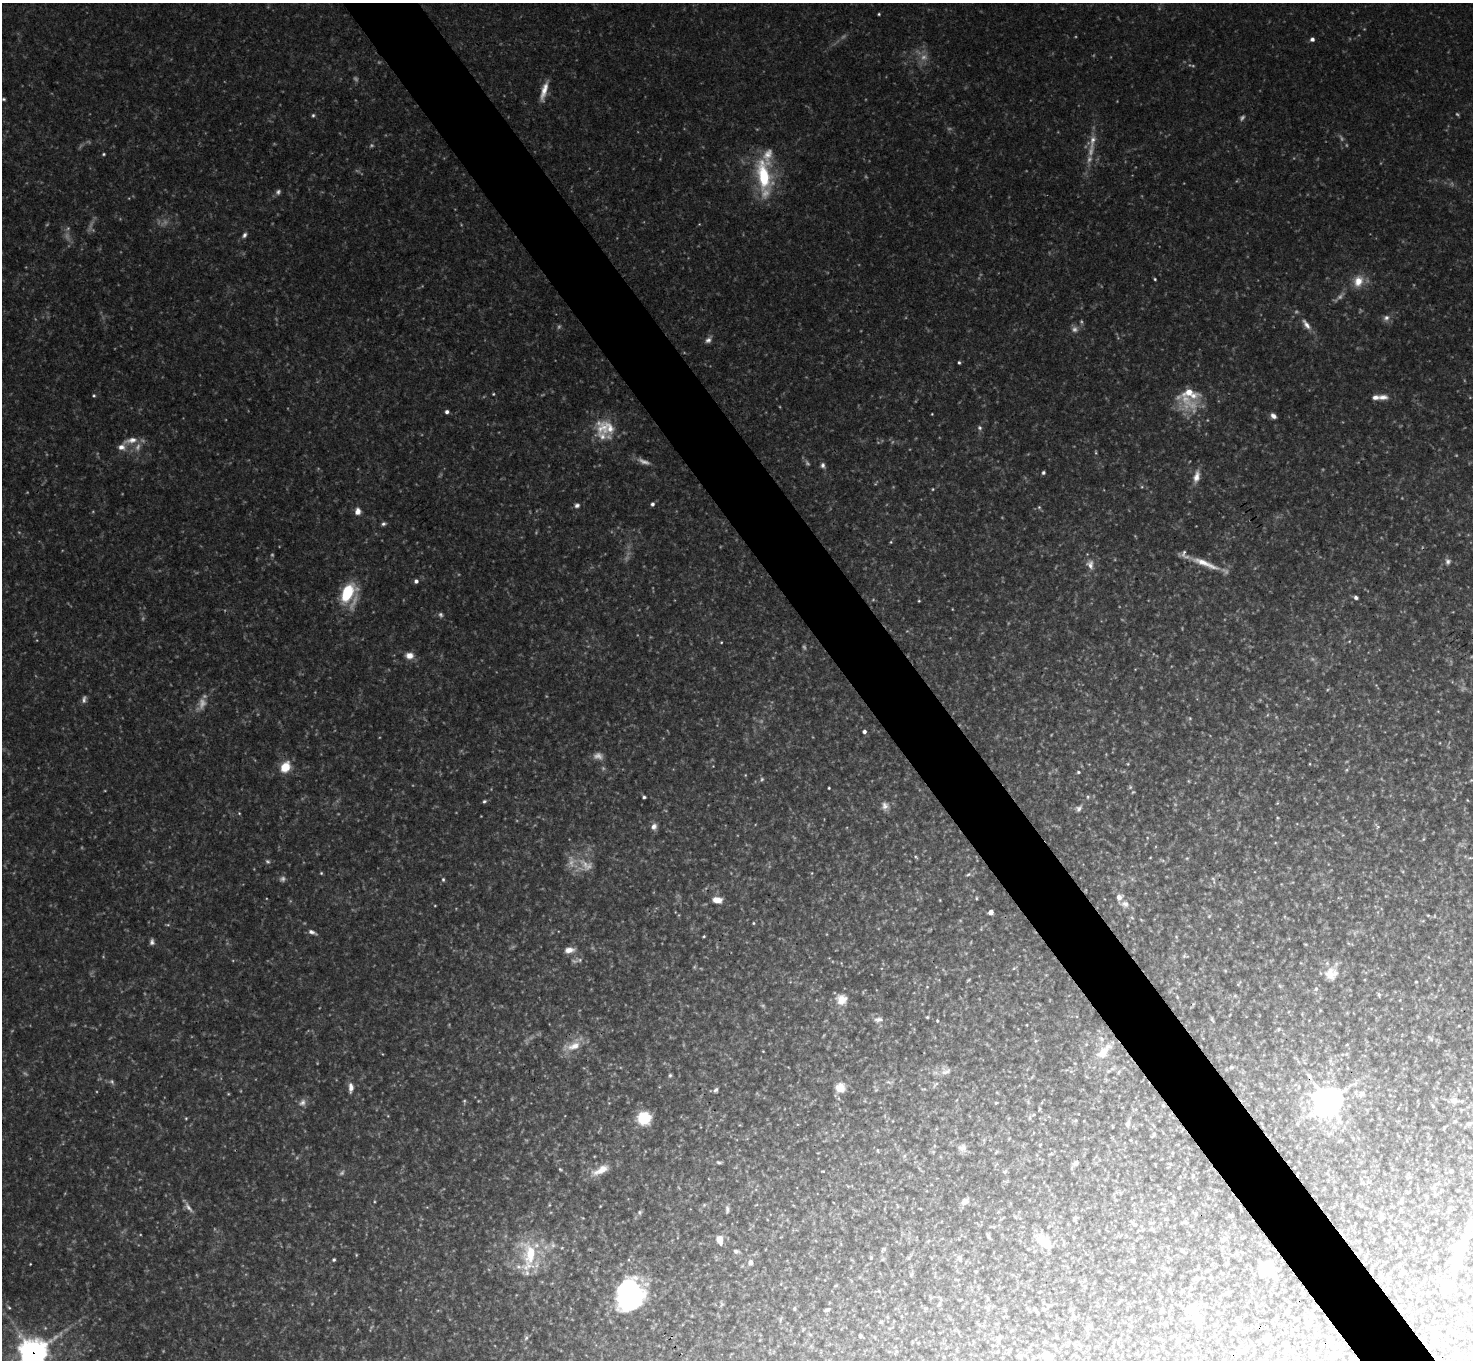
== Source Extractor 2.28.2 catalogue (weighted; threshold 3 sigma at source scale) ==
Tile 6 of 4 x 4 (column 2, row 2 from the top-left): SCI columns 1487-2957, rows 3034-4391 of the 5915 x 5917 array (HDU 1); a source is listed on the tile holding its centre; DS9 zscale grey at full resolution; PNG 1475 x 1362 px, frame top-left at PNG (2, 3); no overlay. Shown black and unused: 5% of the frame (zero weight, under 3 of 4 exposures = <1% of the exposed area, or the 3 px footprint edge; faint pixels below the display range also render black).
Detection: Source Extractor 2.28.2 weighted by HDU 2 'WHT'; one run over the whole footprint, this tile lists its part. Background 0.133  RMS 0.0052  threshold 0.0235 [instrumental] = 3 sigma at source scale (4.5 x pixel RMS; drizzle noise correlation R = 1.50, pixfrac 1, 0.05/0.05 arcsec/px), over >= 5 px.
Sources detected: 332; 72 too faint to see at this stretch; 2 inside a brighter object's white glare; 1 long thin detection or spike segment (spike, bleed or trail) — not listed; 11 inside a brighter listed object's ellipse — not listed separately; the other 246 listed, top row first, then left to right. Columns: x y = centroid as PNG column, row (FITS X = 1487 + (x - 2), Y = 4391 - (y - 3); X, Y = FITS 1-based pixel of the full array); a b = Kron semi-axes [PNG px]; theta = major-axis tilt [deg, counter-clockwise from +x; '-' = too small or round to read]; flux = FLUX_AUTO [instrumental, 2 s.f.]
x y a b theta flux
879 14 3 3 - 0.65
1312 39 5 5 - 2
544 91 26 7 75 6.6
4 99 5 4 - 0.84
313 115 6 4 74 0.89
1092 141 27 8 81 7.2
104 154 4 3 - 0.72
763 176 46 17 -82 39
278 192 8 6 55 1.6
244 235 8 6 53 1.7
1155 279 4 3 - 0.65
1358 281 14 11 73 8.6
1386 318 9 8 - 2.7
1306 324 18 7 -53 4.8
708 340 10 6 50 2.3
959 362 4 3 - 0.86
493 394 4 3 - 0.56
94 395 4 4 - 0.75
1383 397 15 8 -3 4.2
1189 398 34 29 -85 25
447 412 4 4 - 1.7
932 414 3 2 - 0.4
1273 416 8 6 -44 2.4
610 428 29 15 -49 11
980 428 7 6 - 1.3
131 440 23 8 14 5.5
823 465 8 6 -72 1.7
1043 472 4 4 - 1.1
1196 477 18 9 77 5.5
933 489 4 4 - 0.52
652 504 5 4 - 1.4
577 505 7 6 - 1.8
1039 507 6 5 - 0.82
358 511 9 8 - 3.6
384 524 7 5 14 1.3
1448 561 9 8 - 2.2
1205 563 42 7 -22 11
1090 564 14 10 -78 4.3
416 581 5 5 - 2
347 593 20 11 61 29
1356 597 5 4 - 1.5
919 601 4 3 - 0.51
1349 641 4 4 - 0.47
721 642 3 3 - 0.5
409 656 10 8 -2 4.9
1190 718 6 5 - 0.84
864 732 4 4 - 1.8
1128 764 4 4 - 0.55
1310 764 4 3 - 0.41
713 766 3 3 - 0.32
285 767 9 7 57 14
1078 772 4 3 - 0.78
745 775 5 3 - 0.46
1188 781 6 4 -89 0.57
829 788 3 3 - 0.58
644 797 4 3 - 1.1
1088 797 6 5 - 0.86
1467 800 4 3 - 0.4
484 801 6 4 33 0.92
1277 803 4 3 - 0.5
885 806 12 11 - 3.7
1079 808 10 7 52 2.2
239 813 4 3 - 0.48
1277 818 5 3 - 0.51
1377 826 10 5 -48 1.2
654 827 9 7 72 2.9
1423 839 6 4 70 0.67
1275 843 5 3 - 0.49
916 857 6 4 -30 0.76
1150 858 3 2 - 0.38
1187 858 5 4 - 0.61
1470 858 6 3 -17 0.66
321 873 4 4 - 0.66
812 873 5 3 - 0.5
968 874 8 4 21 1.1
443 879 6 5 - 1
1213 880 11 4 -76 1.2
976 898 5 3 - 0.58
717 900 9 6 -3 6.8
940 900 5 3 - 0.42
1125 904 12 9 -13 3.6
991 912 5 4 - 3.6
1428 915 5 3 - 0.58
1209 916 6 4 45 0.7
1132 918 6 3 -20 0.68
753 923 4 4 - 0.64
312 932 11 5 -23 2.1
704 936 3 2 - 0.6
152 942 7 5 85 1.7
1305 944 5 3 - 0.45
569 950 13 7 10 4.6
1184 956 6 4 46 0.91
574 961 11 8 7 2.3
1014 968 6 4 44 0.69
1225 970 6 3 -20 0.55
1331 974 20 19 - 10
1416 982 3 3 - 0.52
1280 986 6 4 -45 0.75
927 987 4 4 - 0.44
1316 989 7 6 - 1.5
1235 995 6 4 19 0.69
1379 995 7 5 -61 1.1
1177 997 7 4 -47 0.75
841 999 15 14 - 8.1
1320 1010 5 3 - 0.47
927 1017 5 4 - 0.7
878 1019 15 9 1 3.7
1212 1020 8 4 -63 0.82
937 1021 4 4 - 0.77
1278 1029 6 5 - 0.84
1431 1039 9 6 -45 1.4
1035 1041 6 4 71 0.76
1347 1044 5 3 - 0.51
573 1046 28 13 21 11
763 1051 3 2 - 0.37
1102 1053 25 13 41 13
1330 1060 7 4 -73 1.2
1231 1067 6 5 - 1.1
945 1071 16 11 13 4.6
1108 1071 7 5 18 1.2
1119 1072 7 5 60 1
670 1075 6 4 74 0.94
1032 1077 8 3 45 0.75
889 1082 10 5 -18 1.3
935 1084 12 4 48 1.3
351 1087 13 6 -90 3.6
840 1088 12 12 - 7.2
716 1090 6 5 - 1.3
1362 1093 10 7 -23 2.3
1454 1100 10 9 - 3.7
1327 1102 10 10 - 750
302 1103 12 10 35 3.2
609 1103 4 4 - 0.41
996 1103 4 4 - 0.65
1163 1105 5 5 - 0.85
1433 1106 6 3 -71 0.62
1034 1114 6 4 18 0.98
186 1118 4 4 - 0.57
644 1118 11 11 - 25
1075 1120 6 4 21 0.75
1455 1121 5 4 - 0.64
1128 1123 8 6 80 2.1
1445 1127 6 3 69 0.54
1154 1134 8 4 60 1.1
1131 1140 5 3 - 0.45
1463 1141 3 3 - 0.36
1040 1145 4 4 - 0.52
962 1148 12 10 -1 3.2
878 1150 5 3 - 0.54
996 1152 6 4 46 0.69
904 1156 6 4 71 0.82
719 1162 7 5 -6 1.1
1075 1163 11 6 49 2.3
560 1169 5 3 - 0.65
601 1170 27 10 27 8.4
823 1171 3 2 - 0.42
1004 1171 7 4 8 0.79
1451 1171 5 4 - 0.89
1193 1176 6 4 81 1.1
1409 1177 10 3 10 0.7
1362 1183 6 4 18 0.73
1179 1187 4 3 - 0.43
1402 1199 6 3 20 0.62
965 1201 10 7 39 3.4
704 1205 6 5 - 0.9
756 1205 5 3 - 0.43
600 1206 3 3 - 0.38
188 1207 18 6 -53 3
1449 1208 7 4 89 0.94
727 1209 11 5 87 1.7
1164 1209 5 4 - 0.6
1400 1210 5 4 - 0.84
640 1212 7 6 - 1.2
1196 1214 6 4 90 0.73
1075 1217 6 5 - 0.77
1167 1219 5 3 - 0.49
1380 1220 7 5 70 1
1185 1222 10 4 3 0.97
1134 1224 7 6 - 1.6
1152 1229 6 5 - 1.1
988 1236 8 4 -64 1.1
1418 1238 5 4 - 1.1
1223 1239 11 5 25 1.4
720 1240 11 8 -76 4.9
1387 1240 6 4 -19 0.57
896 1241 4 3 - 0.48
1043 1241 19 10 -40 14
1461 1245 43 17 56 20
1222 1248 6 3 73 0.65
884 1249 8 5 53 1.1
736 1251 8 6 -9 1.5
356 1255 4 4 - 0.53
529 1255 43 24 85 35
871 1258 5 4 - 0.73
959 1258 9 7 -76 2
334 1260 4 4 - 0.92
629 1260 5 3 - 0.51
1133 1261 5 4 - 0.7
750 1262 8 7 - 2.7
30 1264 3 2 - 0.4
1267 1268 15 12 64 19
1166 1269 7 4 -19 1
976 1271 4 3 - 0.44
911 1274 7 5 68 0.96
1401 1274 4 3 - 1.9
1198 1278 7 5 46 1.1
836 1285 6 3 19 0.49
1446 1286 5 5 - 33
1182 1290 5 3 - 0.55
879 1291 6 4 -71 0.51
1170 1291 6 3 -66 0.72
1040 1292 4 2 - 0.44
1409 1293 7 3 -65 0.73
630 1295 32 26 64 94
988 1298 7 3 -90 0.84
960 1300 4 2 - 0.43
722 1304 8 5 90 0.99
939 1305 8 5 64 1.3
9 1307 7 4 -44 0.94
794 1308 4 4 - 0.85
925 1308 8 4 0 0.95
988 1308 9 8 - 1.6
1035 1308 6 4 -46 0.85
1043 1309 7 4 -27 0.88
1193 1309 13 13 - 11
827 1310 7 4 14 1
1073 1315 9 5 -73 1.6
1312 1315 10 4 -17 0.97
887 1317 6 4 -89 0.65
780 1319 8 4 81 0.93
881 1322 5 5 - 0.71
1459 1323 8 3 -77 0.71
979 1325 6 4 -43 0.82
810 1334 6 4 -2 0.7
860 1336 4 3 - 1.4
526 1338 8 6 72 1.3
998 1338 8 6 3 1.3
1157 1338 8 4 -13 0.95
1218 1341 5 3 - 0.47
1432 1345 5 3 - 0.49
1247 1347 6 4 18 0.83
33 1353 12 12 - 570
1334 1354 7 6 - 1.9
1046 1355 10 8 -4 4.7
1034 1357 6 5 - 0.68
1078 1357 5 3 - 0.48
Overlapping masked pixels (flux is a lower limit): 2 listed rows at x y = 763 176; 33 1353
Isophote crosses this tile's border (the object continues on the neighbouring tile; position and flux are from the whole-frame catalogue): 1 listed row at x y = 33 1353
Unlisted compact peaks at least as high as the median listed source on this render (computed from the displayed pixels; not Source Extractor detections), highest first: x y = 1456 455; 27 492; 374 1202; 478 1101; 1327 690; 1402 498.